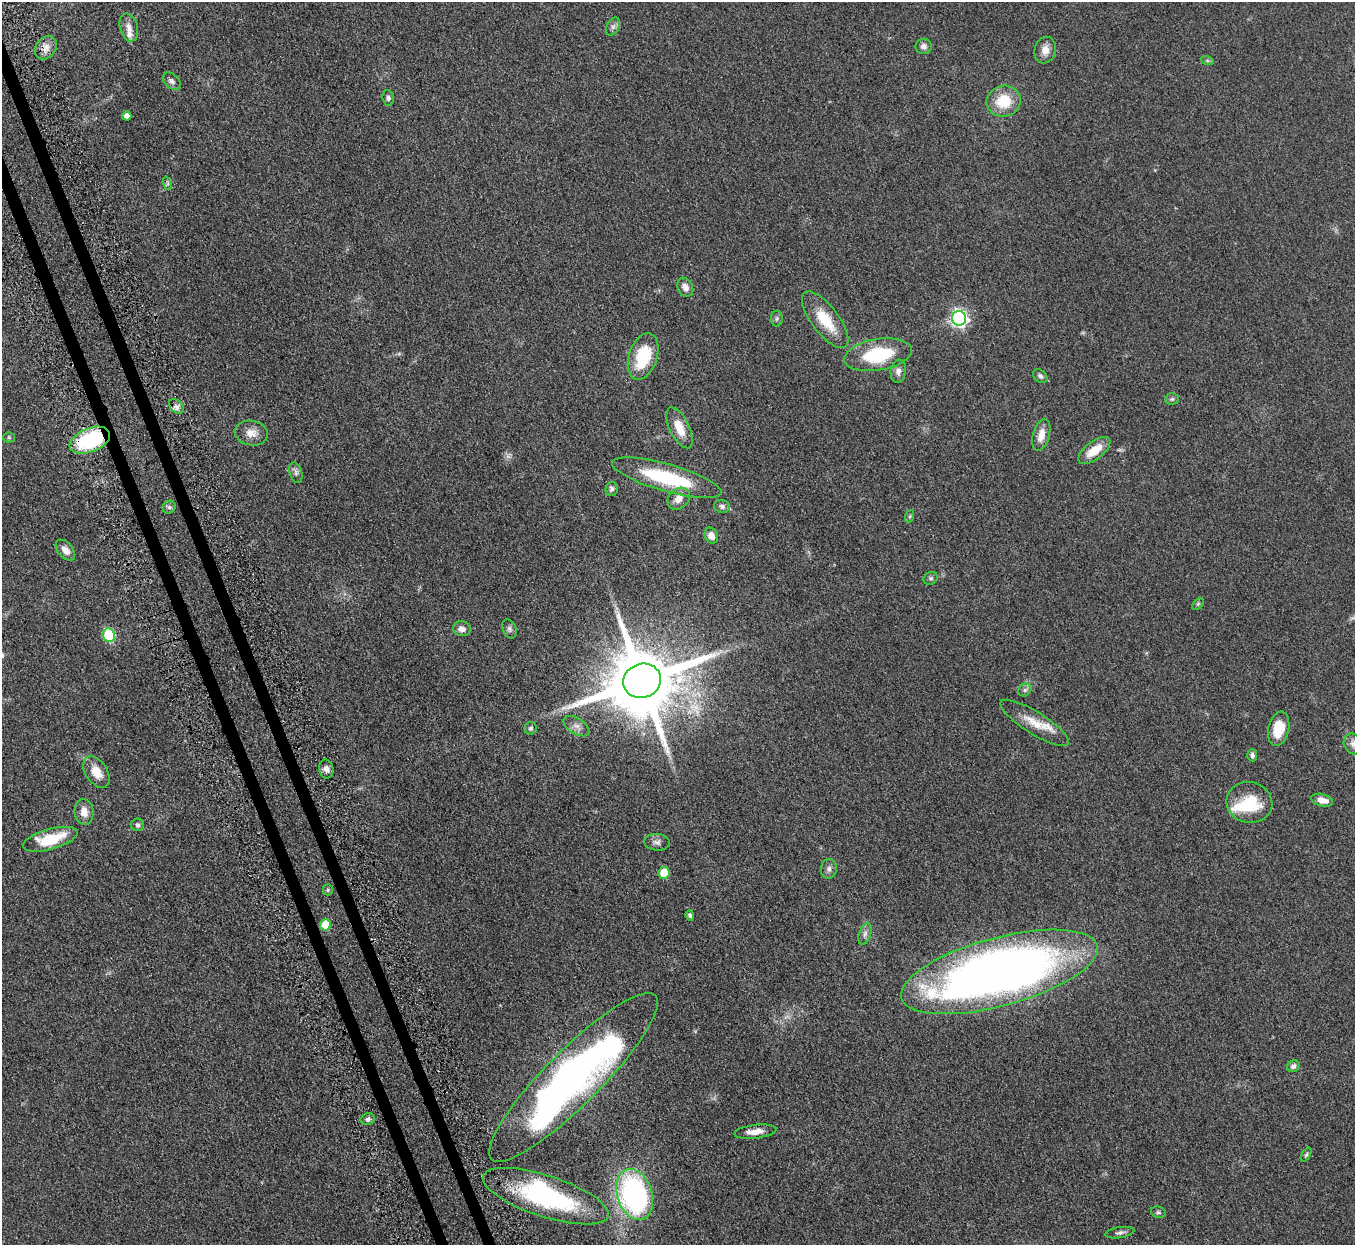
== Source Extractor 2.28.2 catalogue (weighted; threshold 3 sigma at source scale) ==
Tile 11 of 4 x 4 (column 3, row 3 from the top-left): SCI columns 2762-4114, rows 1566-2808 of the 5523 x 5490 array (HDU 1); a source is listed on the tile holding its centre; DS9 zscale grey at full resolution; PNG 1357 x 1247 px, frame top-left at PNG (2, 2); each listed source drawn as its Kron ellipse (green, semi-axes under 4 px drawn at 4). Shown black and unused: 2% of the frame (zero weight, under 3 of 5 exposures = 4% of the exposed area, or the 3 px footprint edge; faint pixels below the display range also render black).
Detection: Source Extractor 2.28.2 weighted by HDU 2 'WHT'; one run over the whole footprint, this tile lists its part. Background 0.0774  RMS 0.0073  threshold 0.0329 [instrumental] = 3 sigma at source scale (4.5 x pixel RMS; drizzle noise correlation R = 1.50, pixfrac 1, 0.05/0.05 arcsec/px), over >= 5 px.
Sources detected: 77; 2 inside a brighter object's white glare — neither listed nor drawn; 2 inside a brighter listed object's ellipse — not listed separately; the other 73 listed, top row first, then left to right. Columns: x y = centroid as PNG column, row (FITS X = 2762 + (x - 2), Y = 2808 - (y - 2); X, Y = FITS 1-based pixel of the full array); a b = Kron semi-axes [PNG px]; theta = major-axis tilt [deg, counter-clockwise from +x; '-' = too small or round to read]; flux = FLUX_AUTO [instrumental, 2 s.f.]
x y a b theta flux
129 27 14 9 -74 4.7
613 27 10 6 63 2.3
924 46 8 7 - 2.8
46 48 13 10 56 5.4
1045 50 13 10 75 5.4
1207 60 6 4 -20 1
172 81 10 7 -41 2.6
388 98 8 5 -85 1.8
1004 101 17 15 12 21
127 116 4 4 - 3.5
167 183 7 4 -71 1.2
685 287 10 7 -62 3.9
777 318 8 6 88 1.7
959 318 7 7 - 210
825 320 34 13 -53 21
878 355 34 15 9 41
643 357 24 14 72 31
898 371 11 7 82 3.4
1040 376 8 6 -40 2
1172 399 7 5 5 1.3
176 406 9 5 -45 2.7
679 428 22 10 -64 12
251 433 16 12 -9 7
1041 435 16 8 75 7.8
9 437 5 5 - 0.95
90 440 21 11 22 66
1094 451 19 8 37 13
296 472 10 6 -74 2.2
667 478 57 13 -16 51
612 489 7 6 - 2
679 499 12 9 43 5.9
722 506 8 6 -15 2.2
169 507 7 6 - 1.6
910 516 6 4 71 0.94
711 536 8 6 -64 5.1
65 550 12 7 -49 5.1
931 578 7 6 - 1.5
1198 604 7 4 45 0.96
462 629 9 7 -13 3.5
509 629 10 6 -68 2.1
109 635 7 6 - 54
642 681 19 17 21 7700
1025 690 7 6 - 1.6
1035 723 40 11 -32 14
576 726 14 7 -32 4.1
531 728 6 6 - 1.5
1279 729 17 10 78 18
1353 744 10 9 - 3.5
1252 755 6 5 - 1.7
326 769 9 7 -80 3.6
96 772 17 11 -56 10
1322 800 11 6 -14 5.7
1249 802 23 20 -13 26
84 812 13 9 -82 6.6
138 825 6 6 - 1.6
50 839 28 10 16 25
657 842 13 8 -5 3.1
829 869 10 8 87 2.7
664 873 6 5 - 19
328 890 5 5 - 0.98
690 915 5 4 - 1.7
325 925 6 5 - 15
865 934 11 5 71 2.6
999 972 101 34 15 590
1293 1066 6 6 - 2.1
573 1077 116 27 45 370
368 1119 7 5 11 1.9
755 1132 21 7 7 6.5
1306 1155 7 4 62 1.1
635 1195 26 17 -72 170
546 1196 66 20 -18 99
1158 1212 7 5 -14 1.2
1120 1233 15 5 9 2.3
Overlapping masked pixels (flux is a lower limit): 1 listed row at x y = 90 440
Isophote crosses this tile's border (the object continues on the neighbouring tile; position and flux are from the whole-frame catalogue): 1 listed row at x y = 1353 744